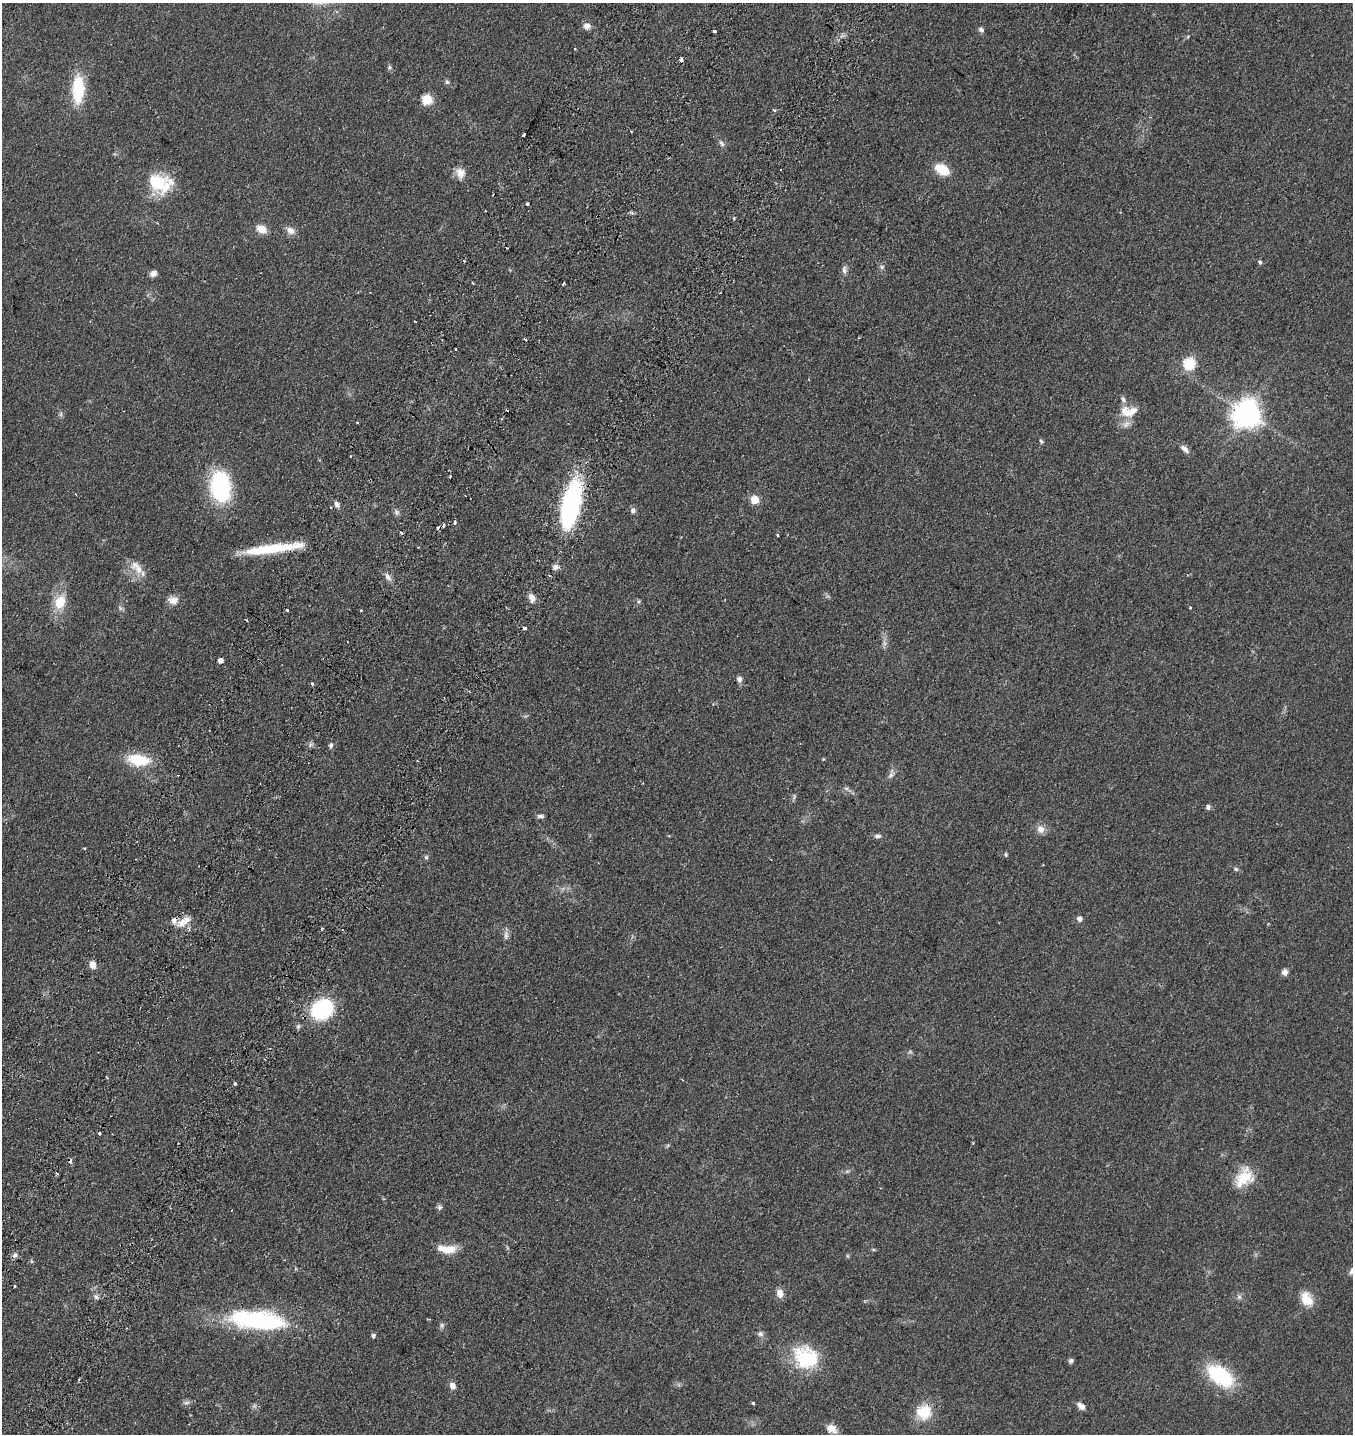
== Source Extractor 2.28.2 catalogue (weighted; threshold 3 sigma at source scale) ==
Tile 7 of 4 x 4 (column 3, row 2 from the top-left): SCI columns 3101-4451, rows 3026-4457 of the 6106 x 6096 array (HDU 1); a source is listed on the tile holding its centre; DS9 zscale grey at full resolution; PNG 1355 x 1436 px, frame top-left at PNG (2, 3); no overlay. Shown black and unused: <1% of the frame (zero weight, under 2 of 3 exposures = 8% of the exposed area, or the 3 px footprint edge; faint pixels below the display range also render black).
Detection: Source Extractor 2.28.2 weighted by HDU 2 'WHT'; one run over the whole footprint, this tile lists its part. Background 0.0784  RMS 0.0077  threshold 0.0348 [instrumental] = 3 sigma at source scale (4.5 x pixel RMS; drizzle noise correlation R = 1.50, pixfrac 1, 0.05/0.05 arcsec/px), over >= 5 px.
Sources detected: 128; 4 too faint to see at this stretch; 11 cosmic-ray / hot-pixel residue — not listed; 6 inside a brighter listed object's ellipse — not listed separately; the other 107 listed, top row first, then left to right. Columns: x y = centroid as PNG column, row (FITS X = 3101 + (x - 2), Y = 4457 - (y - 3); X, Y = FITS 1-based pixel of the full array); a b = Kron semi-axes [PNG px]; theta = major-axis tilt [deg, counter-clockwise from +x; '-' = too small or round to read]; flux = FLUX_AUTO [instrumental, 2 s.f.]
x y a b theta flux
587 26 9 7 2 4
981 30 8 6 -26 1.8
715 31 4 3 - 4.7
575 49 3 2 - 0.69
681 60 4 3 - 4.3
389 67 7 4 71 1.3
447 82 7 6 - 1.5
78 89 31 13 89 33
427 99 6 5 - 38
774 110 3 3 - 2
631 131 3 2 - 0.63
524 135 4 3 - 3.6
721 143 10 6 -57 2.2
942 170 11 7 -29 27
460 173 15 11 -80 6.6
158 183 32 22 6 31
261 229 13 9 -23 7.3
290 230 12 9 -39 4.8
464 261 3 3 - 0.93
1260 262 6 5 - 1.5
882 267 8 6 -15 1.7
844 270 11 6 -89 2.7
153 273 8 6 27 3.6
564 283 4 2 - 1.8
525 339 4 3 - 1.8
456 349 3 3 - 2.5
1189 364 6 6 - 69
1125 413 20 13 -67 12
61 414 7 4 89 1.4
1247 414 10 9 - 970
501 419 4 3 - 0.7
357 422 3 3 - 1.6
1041 441 6 4 -57 1.1
1185 449 13 6 -42 3.6
350 456 3 2 - 0.61
220 486 35 22 -83 62
755 500 5 5 - 23
337 504 9 6 -57 2.9
571 506 46 16 77 130
633 511 8 6 79 2.2
396 512 9 7 -66 2.2
455 522 4 3 - 2.2
401 532 4 3 - 1.7
777 535 3 3 - 1
268 549 51 10 8 39
556 567 7 6 - 3.1
138 569 15 11 -71 8.7
388 577 12 6 -55 3.5
532 598 10 7 -69 5
173 600 14 10 -2 5.4
639 601 5 5 - 1.1
60 602 18 13 68 15
1190 607 3 2 - 1.2
287 610 3 3 - 1.7
361 610 3 2 - 0.83
525 628 4 3 - 2.9
884 643 7 4 -71 1.9
220 660 5 4 - 4.1
739 679 8 6 -73 2.7
312 684 3 3 - 3.8
331 745 6 5 - 1.7
823 759 4 3 - 0.64
138 760 27 13 -8 25
890 775 10 6 53 2.7
846 788 7 4 -18 1.4
1208 807 7 5 70 1.9
540 816 9 5 -12 2
1041 829 11 9 -64 5.1
878 836 10 6 9 2.1
84 849 3 3 - 2.5
1006 855 5 5 - 1.1
426 857 6 6 - 1.3
1236 869 7 5 -16 1.5
1080 919 5 5 - 3.7
181 923 15 10 37 8.8
506 935 14 6 -90 3.4
93 965 9 7 -74 4.7
1285 972 7 6 - 3.7
322 1009 24 21 37 53
106 1077 3 2 - 0.86
235 1083 3 3 - 1.8
99 1133 3 3 - 2.5
70 1161 5 4 - 2.5
1244 1177 24 20 41 20
440 1207 7 7 - 1.9
450 1249 19 11 20 10
873 1250 6 4 -1 0.86
15 1255 8 6 49 2.1
848 1256 6 4 -89 0.86
15 1286 3 3 - 1.5
780 1293 10 8 -77 5.2
96 1297 6 6 - 1.8
1239 1297 7 6 - 1.9
1306 1299 18 12 -63 12
257 1320 64 20 -5 95
442 1325 6 5 - 1.6
760 1334 8 7 - 2.2
373 1336 6 5 - 1.5
806 1357 32 26 -32 43
1071 1361 6 5 - 1.8
1220 1376 29 16 -37 55
452 1386 8 7 - 4
186 1403 10 5 11 1.9
753 1403 4 3 - 1.6
1081 1406 10 6 -39 4.1
924 1412 21 19 50 19
831 1429 12 9 -22 7.3
Overlapping masked pixels (flux is a lower limit): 5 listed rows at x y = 571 506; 268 549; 525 628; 322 1009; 70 1161